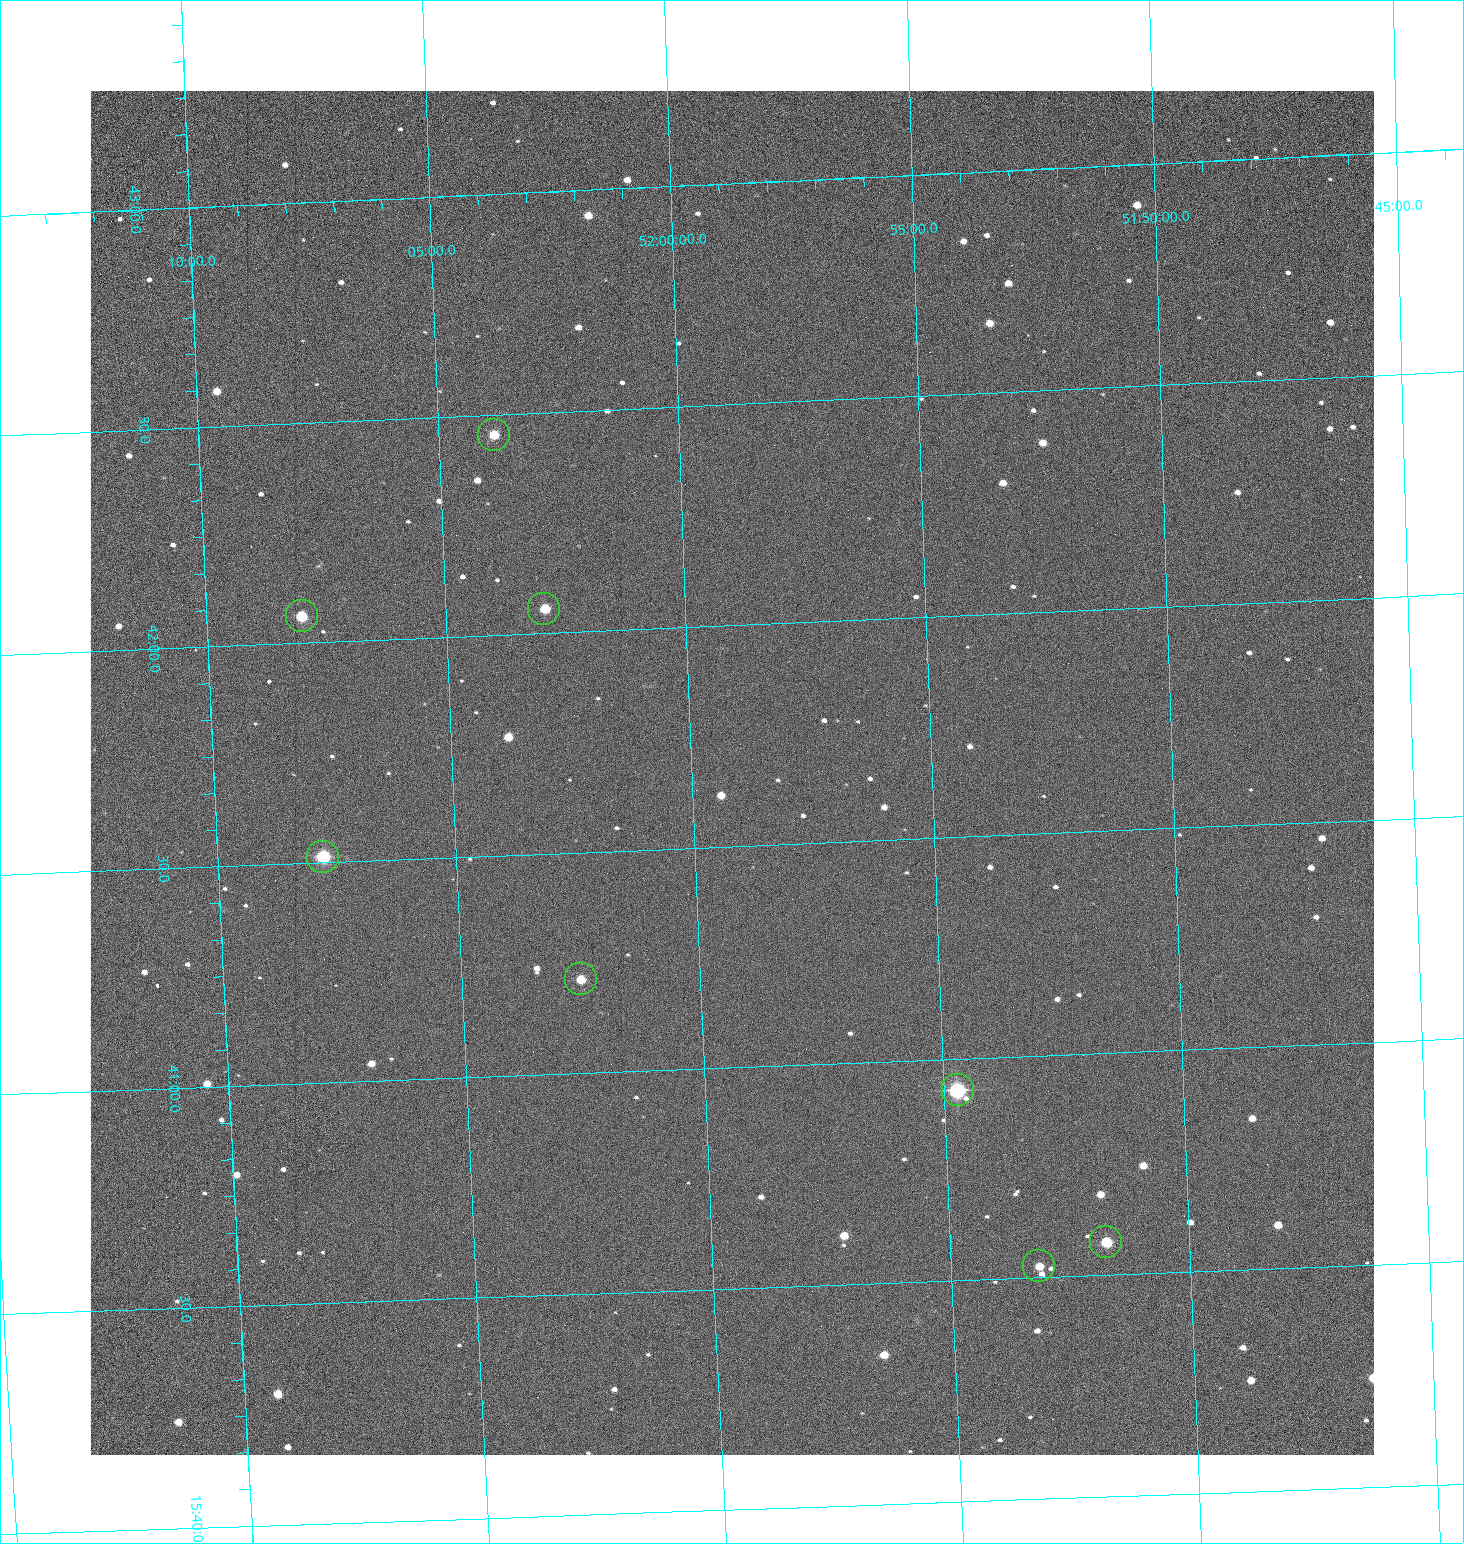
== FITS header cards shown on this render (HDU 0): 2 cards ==
NAXIS1  =                 1284 /fastest changing axis
NAXIS2  =                 1364 /next to fastest changing axis

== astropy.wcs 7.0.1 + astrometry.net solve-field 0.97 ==
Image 1284 x 1364 px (HDU 0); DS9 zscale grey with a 90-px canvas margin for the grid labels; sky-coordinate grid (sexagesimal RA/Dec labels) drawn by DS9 from the SOLVED WCS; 8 Tycho-2 reference stars matched to detected sources circled (green)
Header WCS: RA---TAN/DEC--TAN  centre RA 15:41:40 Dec +51:59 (235.42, +51.99 deg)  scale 1.26 arcsec/px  FOV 26.9' x 28.5'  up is +92 deg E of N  parity flipped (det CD > 0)
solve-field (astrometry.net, Tycho-2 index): VERIFIED the header's WCS against the Tycho-2 star catalogue (8 matches, 0 conflicts) and refined it, rather than solving blind
Solved WCS: RA---TAN-SIP/DEC--TAN-SIP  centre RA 15:41:40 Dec +51:59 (235.42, +51.99 deg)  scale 1.25 arcsec/px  FOV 26.8' x 28.5'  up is +92 deg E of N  parity flipped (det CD > 0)
The solver's refit moves the header's centre by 0.74 arcsec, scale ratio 0.9973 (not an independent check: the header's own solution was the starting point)
Tycho-2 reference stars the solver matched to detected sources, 8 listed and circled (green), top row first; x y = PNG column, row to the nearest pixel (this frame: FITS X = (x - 90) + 1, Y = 1364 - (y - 91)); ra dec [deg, ICRS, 3 dp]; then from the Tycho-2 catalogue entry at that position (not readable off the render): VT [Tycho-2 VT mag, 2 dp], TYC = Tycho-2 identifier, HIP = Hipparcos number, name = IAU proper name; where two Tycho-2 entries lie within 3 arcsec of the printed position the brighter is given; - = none
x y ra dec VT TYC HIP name
494 435 235.614 +52.064 11.61 3489-1132-1 - -
544 609 235.514 +52.049 11.19 3489-1407-1 - -
302 616 235.515 +52.133 11.12 3489-1380-1 - -
323 857 235.378 +52.130 9.31 3489-1322-1 76850 -
581 979 235.303 +52.042 11.52 3489-958-1 - -
958 1090 235.232 +51.912 9.59 3489-824-1 - -
1106 1242 235.143 +51.862 10.97 3489-1016-1 - -
1039 1266 235.131 +51.886 12.29 3489-908-1 - -